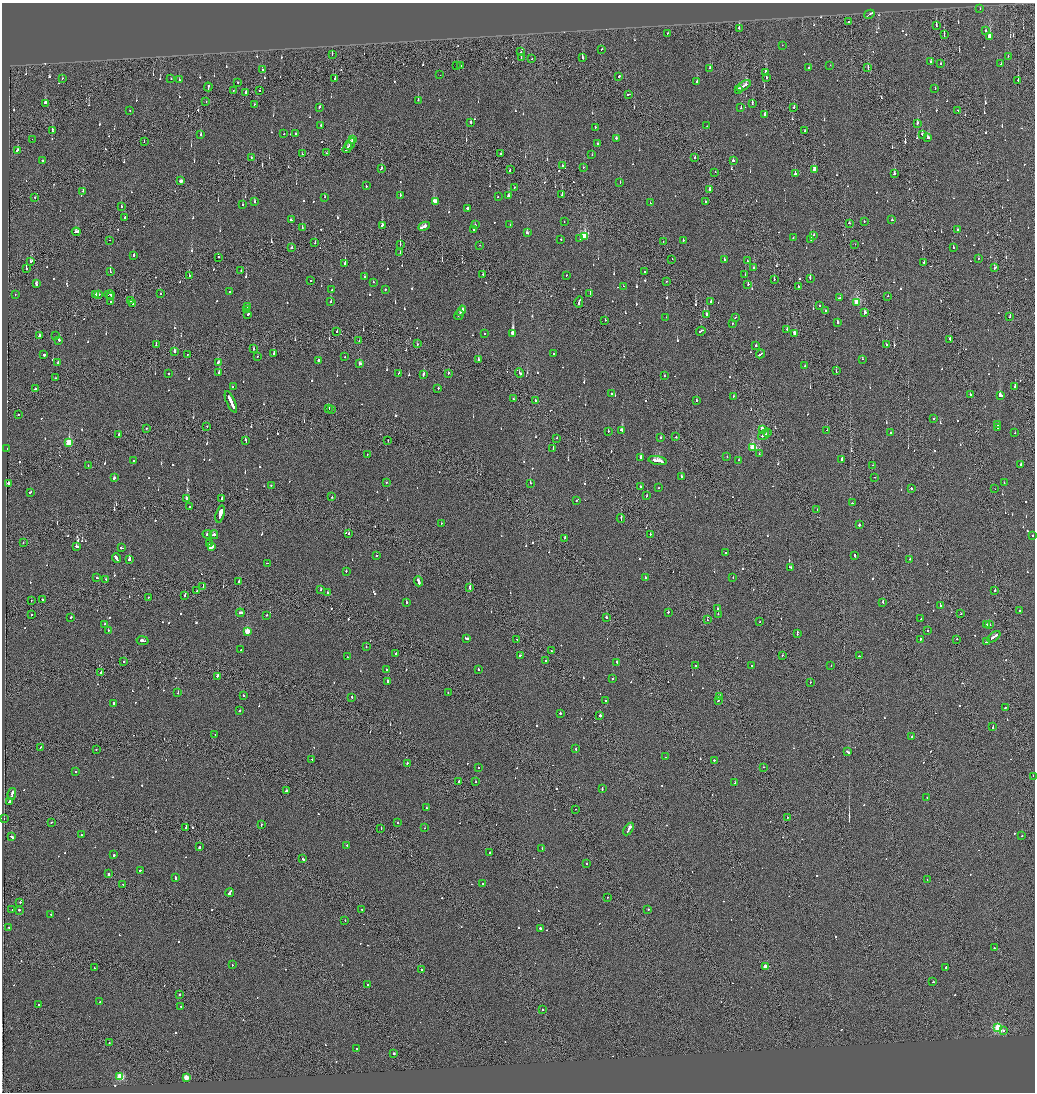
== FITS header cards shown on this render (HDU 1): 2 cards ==
NAXIS1  =                 2065
NAXIS2  =                 2180

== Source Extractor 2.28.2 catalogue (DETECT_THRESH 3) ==
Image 2065 x 2180 px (HDU 1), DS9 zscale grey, zoomed out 1/2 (1 PNG px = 2 x 2 image px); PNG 1037 x 1094 px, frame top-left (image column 1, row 2179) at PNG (2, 3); each listed source drawn as its Kron ellipse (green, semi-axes under 4 px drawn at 4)
Background -0.127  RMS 0.066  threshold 0.199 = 3 sigma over >= 5 px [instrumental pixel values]
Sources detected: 1080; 47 cannot appear on this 1/2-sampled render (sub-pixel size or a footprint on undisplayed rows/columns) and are neither listed nor drawn; of the other 1033, the 500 brightest by FLUX_AUTO listed and drawn (533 fainter detections omitted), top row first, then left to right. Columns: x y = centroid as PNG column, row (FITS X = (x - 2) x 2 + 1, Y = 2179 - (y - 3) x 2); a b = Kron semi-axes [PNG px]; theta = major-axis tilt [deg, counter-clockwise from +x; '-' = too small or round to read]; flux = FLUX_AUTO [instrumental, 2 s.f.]
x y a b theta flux
980 9 2 2 - 69
869 14 5 1 - 480
849 22 2 2 - 94
936 26 3 2 - 140
739 28 2 1 - 210
986 31 2 2 - 120
667 33 2 2 - 66
944 34 4 1 - 210
990 36 4 2 - 340
782 45 2 1 - 270
602 49 2 2 - 80
521 52 2 2 - 67
332 54 2 1 - 110
1008 56 2 1 - 150
521 57 2 1 - 82
582 57 3 2 - 140
532 59 2 1 - 86
931 62 2 2 - 340
940 64 2 1 - 110
1001 64 2 1 - 320
456 65 2 1 - 130
461 65 2 2 - 78
830 65 2 2 - 92
710 68 2 2 - 260
809 68 2 2 - 170
868 68 3 2 - 170
262 70 2 1 - 250
766 72 3 2 - 130
440 75 2 1 - 120
619 76 3 2 - 210
766 77 2 1 - 98
62 78 2 2 - 110
171 78 2 1 - 95
335 78 3 2 - 79
179 80 3 2 - 160
1018 80 2 2 - 390
697 81 2 2 - 87
238 82 2 2 - 92
744 86 8 2 32 600
208 87 4 2 - 280
738 89 3 2 - 300
935 89 2 2 - 79
233 91 2 1 - 64
260 91 2 1 - 68
246 92 2 2 - 120
628 94 3 2 - 210
418 100 2 2 - 180
206 102 2 2 - 81
45 103 3 2 - 300
752 103 2 2 - 600
254 105 2 1 - 170
320 107 2 2 - 600
794 107 3 2 - 110
741 108 2 2 - 190
130 110 2 1 - 110
958 110 3 2 - 210
765 115 3 2 - 180
471 123 2 2 - 130
917 123 2 2 - 120
321 126 2 2 - 75
707 126 2 2 - 73
595 127 2 2 - 66
52 131 3 2 - 240
805 131 2 1 - 730
200 134 3 2 - 84
283 134 2 1 - 120
296 134 2 2 - 83
922 134 2 2 - 220
616 138 2 2 - 610
928 138 3 2 - 180
32 139 2 1 - 100
353 139 4 2 - 180
144 142 2 2 - 99
350 144 6 1 57 380
597 144 2 2 - 330
347 148 6 2 58 490
17 150 2 2 - 250
327 153 2 1 - 66
501 153 2 1 - 74
302 154 2 1 - 200
592 154 2 2 - 73
251 158 2 1 - 74
695 158 3 1 - 80
43 160 3 2 - 98
733 161 2 2 - 460
562 165 2 2 - 66
583 167 2 1 - 130
381 168 3 2 - 100
814 169 3 2 - 240
510 170 3 1 - 220
715 172 2 2 - 220
795 174 2 2 - 330
894 174 3 2 - 100
181 181 4 2 - 410
620 182 2 2 - 76
366 186 2 2 - 65
514 188 2 2 - 80
709 189 3 2 - 86
83 191 2 1 - 67
562 194 3 1 - 110
400 196 2 2 - 120
508 196 3 3 - 200
35 197 2 1 - 110
325 197 2 2 - 70
498 197 2 2 - 110
435 201 4 2 - 590
705 201 2 2 - 300
255 202 2 2 - 550
650 203 2 2 - 93
243 205 2 2 - 67
121 207 2 2 - 120
467 208 2 2 - 480
124 218 2 2 - 280
291 220 3 2 - 180
892 220 3 2 - 110
564 221 2 2 - 64
864 221 2 1 - 96
849 223 2 2 - 130
475 224 2 2 - 72
382 225 4 2 - 210
510 225 2 2 - 87
424 226 6 2 25 840
302 228 2 2 - 94
474 230 4 2 - 500
958 230 2 2 - 160
76 232 4 2 - 270
527 233 2 2 - 180
813 235 2 2 - 190
584 236 4 3 - 860
793 238 2 2 - 78
561 239 2 2 - 150
580 239 2 2 - 68
811 239 2 2 - 170
110 240 2 1 - 74
683 240 2 2 - 340
663 242 2 2 - 70
315 243 2 1 - 93
400 244 2 1 - 730
855 244 2 1 - 130
480 245 2 1 - 74
292 248 3 1 - 300
953 248 2 2 - 170
400 252 2 1 - 65
134 256 2 2 - 130
218 257 2 2 - 130
672 259 2 1 - 79
979 259 2 1 - 65
724 260 2 2 - 170
31 261 2 2 - 200
747 261 2 2 - 160
924 262 2 2 - 67
345 264 2 2 - 490
754 268 2 2 - 420
995 268 3 2 - 140
26 269 3 2 - 560
241 271 3 2 - 140
645 271 2 2 - 91
110 272 2 2 - 660
483 274 2 2 - 150
567 275 2 2 - 87
745 275 2 2 - 69
189 276 2 2 - 120
364 277 2 2 - 70
810 278 3 2 - 200
774 279 2 1 - 110
311 281 2 2 - 68
666 281 2 1 - 78
373 282 2 2 - 77
36 284 3 2 - 310
748 284 2 1 - 370
623 286 2 2 - 95
798 287 2 2 - 120
385 289 2 2 - 240
332 290 2 2 - 88
230 292 2 2 - 160
590 293 2 2 - 170
15 294 2 2 - 85
96 294 2 1 - 200
99 294 2 2 - 170
160 294 2 2 - 83
109 295 5 1 - 330
888 296 2 1 - 380
111 297 2 1 - 76
839 298 3 1 - 250
131 300 2 2 - 110
111 301 2 1 - 81
711 301 2 2 - 65
331 302 2 2 - 220
579 302 6 2 76 440
857 302 3 3 - 780
133 303 2 2 - 490
247 306 2 2 - 72
819 306 2 2 - 90
247 309 2 2 - 120
462 311 5 2 - 370
826 311 2 2 - 120
865 313 3 2 - 470
248 314 3 2 - 170
707 314 2 2 - 500
459 315 5 2 - 420
666 317 2 1 - 99
735 317 2 2 - 93
1010 317 3 2 - 86
605 320 2 2 - 190
837 322 2 2 - 96
733 323 2 2 - 75
787 329 2 2 - 110
337 331 2 1 - 120
701 331 5 2 - 340
794 333 3 2 - 140
484 334 2 2 - 140
513 334 3 2 - 4400
39 335 2 2 - 180
56 336 2 2 - 72
950 339 3 2 - 160
59 340 2 2 - 260
359 341 2 1 - 180
417 344 2 1 - 150
156 345 2 2 - 190
886 345 2 2 - 90
756 346 2 2 - 230
254 349 2 2 - 660
175 351 3 2 - 92
274 353 2 2 - 74
554 353 2 2 - 100
187 354 2 2 - 100
760 354 4 2 - 260
44 355 2 2 - 280
257 357 2 1 - 93
345 357 2 2 - 87
478 359 2 2 - 760
862 359 2 2 - 91
319 360 2 2 - 660
58 362 3 2 - 180
218 362 2 2 - 290
360 364 3 2 - 120
805 366 2 2 - 91
836 371 3 2 - 72
219 372 2 2 - 390
399 373 2 2 - 99
448 373 2 1 - 770
520 373 4 2 - 260
168 374 2 2 - 170
423 374 3 2 - 250
664 376 2 2 - 82
55 378 2 2 - 160
1015 386 2 2 - 660
233 387 2 1 - 150
438 388 2 2 - 170
35 389 2 2 - 170
612 394 2 2 - 400
970 395 2 1 - 820
1000 396 3 2 - 770
733 397 2 2 - 90
513 399 2 2 - 65
535 400 2 1 - 350
697 401 2 2 - 160
231 402 11 2 -65 1200
329 409 2 2 - 70
332 409 2 2 - 85
18 414 2 2 - 75
934 418 2 2 - 230
998 424 3 2 - 670
207 426 2 2 - 100
997 428 2 2 - 66
146 429 2 2 - 77
762 429 3 2 - 140
622 430 4 2 - 190
827 430 2 2 - 72
608 431 2 2 - 270
768 432 2 1 - 65
890 433 2 2 - 200
1015 433 2 1 - 71
119 435 2 1 - 480
763 435 6 2 35 450
676 437 2 2 - 150
557 438 2 2 - 64
661 438 2 2 - 320
246 440 3 2 - 210
388 441 2 2 - 67
69 443 4 3 - 840
7 448 2 1 - 74
753 448 3 3 - 950
553 449 2 1 - 100
367 454 2 1 - 110
759 454 2 1 - 75
641 457 2 2 - 1100
727 457 2 2 - 78
657 460 9 2 -10 1300
739 460 2 2 - 200
842 460 3 2 - 950
134 461 2 2 - 130
1021 464 2 2 - 380
88 465 2 2 - 71
873 465 2 1 - 130
681 476 2 2 - 140
875 477 2 2 - 130
114 478 3 2 - 220
386 483 2 2 - 99
530 483 2 2 - 340
1004 483 2 1 - 83
8 484 2 2 - 210
271 485 2 2 - 78
640 487 2 2 - 170
659 488 2 2 - 68
911 488 2 2 - 450
995 489 2 1 - 99
30 492 3 2 - 130
647 496 2 2 - 83
332 497 2 2 - 96
187 498 4 2 - 660
222 498 3 1 - 140
577 500 3 2 - 140
852 503 2 2 - 74
189 507 2 2 - 180
817 509 2 1 - 87
220 514 8 2 73 16000
621 518 4 2 - 280
441 523 2 2 - 72
859 525 2 2 - 480
349 533 2 2 - 140
207 534 5 2 - 470
650 534 2 2 - 110
214 535 4 2 - 450
1033 535 2 2 - 67
565 538 2 2 - 110
23 543 2 1 - 100
209 543 2 2 - 110
76 546 4 2 - 180
211 547 3 2 - 4500
122 548 3 2 - 180
726 552 2 2 - 82
855 555 3 2 - 230
377 556 2 1 - 78
116 558 5 2 - 500
910 559 2 2 - 190
129 560 2 2 - 1000
267 563 2 1 - 330
791 567 3 2 - 300
346 571 2 2 - 86
97 578 2 2 - 97
645 578 2 2 - 230
733 578 2 2 - 69
106 579 2 2 - 95
239 581 2 2 - 98
418 581 5 2 - 510
203 586 2 1 - 130
470 588 2 2 - 600
320 590 2 2 - 74
197 591 2 2 - 100
995 591 2 2 - 160
327 593 2 2 - 180
185 595 2 2 - 150
148 598 2 1 - 92
42 599 2 2 - 170
31 600 2 2 - 65
883 602 2 2 - 310
406 603 2 2 - 410
940 606 2 2 - 350
717 609 3 2 - 180
1020 611 2 2 - 400
668 612 2 2 - 210
240 613 4 2 - 280
718 614 2 1 - 84
961 614 2 1 - 69
31 615 2 2 - 99
267 615 2 2 - 67
71 617 2 2 - 180
606 617 2 2 - 240
921 619 2 2 - 72
707 620 2 2 - 74
760 621 2 2 - 70
104 624 2 2 - 75
987 624 3 2 - 260
990 625 2 1 - 240
108 630 2 2 - 76
928 630 2 2 - 100
247 631 3 3 - 460
797 633 3 2 - 190
994 637 7 2 37 600
466 638 4 2 - 530
920 639 2 2 - 170
957 639 2 1 - 190
517 640 2 2 - 86
143 641 6 2 -10 390
986 642 3 2 - 140
366 647 2 2 - 80
241 650 2 1 - 200
551 651 2 1 - 130
396 654 3 2 - 210
520 655 3 2 - 180
782 655 2 1 - 68
859 656 2 2 - 950
347 657 2 2 - 65
546 661 2 2 - 92
124 662 2 2 - 92
617 662 3 2 - 120
831 665 2 2 - 200
696 666 2 2 - 67
751 666 2 1 - 120
478 669 2 2 - 76
386 670 2 2 - 84
101 672 2 2 - 86
217 676 2 2 - 250
612 679 2 2 - 110
387 681 4 2 - 400
810 682 2 1 - 68
178 692 2 1 - 230
448 693 2 2 - 69
243 696 2 1 - 210
352 697 3 2 - 130
720 697 2 2 - 77
718 700 2 2 - 590
605 701 2 2 - 85
113 703 2 2 - 200
1005 707 2 2 - 120
240 711 2 2 - 110
560 713 2 2 - 230
600 716 2 2 - 470
993 727 2 2 - 120
215 734 2 2 - 65
912 737 2 2 - 100
40 747 3 1 - 140
96 749 2 2 - 81
576 749 2 2 - 190
847 752 4 2 - 190
665 757 2 2 - 160
312 759 2 2 - 67
714 760 2 2 - 130
407 763 2 2 - 110
763 767 2 1 - 380
478 768 2 2 - 94
76 772 2 2 - 140
1033 776 2 2 - 100
459 781 2 2 - 270
476 782 2 1 - 65
735 783 2 2 - 130
602 788 3 2 - 230
286 791 2 2 - 1700
12 794 6 2 80 310
927 797 2 2 - 87
9 802 3 2 - 400
426 808 2 2 - 92
576 809 2 2 - 70
787 817 2 1 - 67
4 819 2 1 - 69
51 822 2 2 - 87
397 822 2 1 - 110
261 825 2 2 - 140
186 827 4 2 - 260
381 828 2 1 - 88
424 828 2 2 - 72
629 829 7 2 56 3700
81 835 2 2 - 89
1022 836 2 2 - 150
12 837 4 2 - 260
347 845 2 2 - 73
200 847 2 2 - 680
542 848 2 2 - 84
490 852 2 2 - 82
114 855 2 2 - 280
303 859 3 2 - 130
586 864 2 2 - 75
140 870 2 1 - 360
108 874 2 2 - 390
175 878 2 2 - 400
927 880 2 1 - 77
123 884 2 2 - 110
482 884 2 2 - 87
230 892 4 2 - 440
607 897 2 2 - 66
20 902 2 2 - 65
362 909 2 1 - 120
648 909 2 2 - 99
12 910 2 1 - 81
19 910 2 2 - 260
51 914 2 2 - 110
345 920 2 2 - 67
9 928 2 2 - 99
540 928 2 2 - 220
994 948 2 2 - 68
232 965 2 2 - 99
765 966 3 2 - 210
946 967 2 2 - 370
94 968 2 1 - 85
422 970 2 2 - 350
933 982 3 2 - 170
368 984 3 2 - 180
180 994 2 2 - 180
100 1002 2 2 - 83
39 1005 2 2 - 110
180 1006 2 2 - 75
542 1010 2 2 - 170
998 1028 3 3 - 1300
1003 1030 2 2 - 76
109 1043 2 1 - 67
356 1048 2 2 - 140
394 1053 2 2 - 180
120 1077 3 3 - 910
186 1077 3 3 - 330
At the frame edge (FLAGS 8, measured only in part): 1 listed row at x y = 1033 776
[533 fainter detections neither listed nor drawn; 47 sub-pixel or undisplayed-footprint detections neither listed nor drawn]